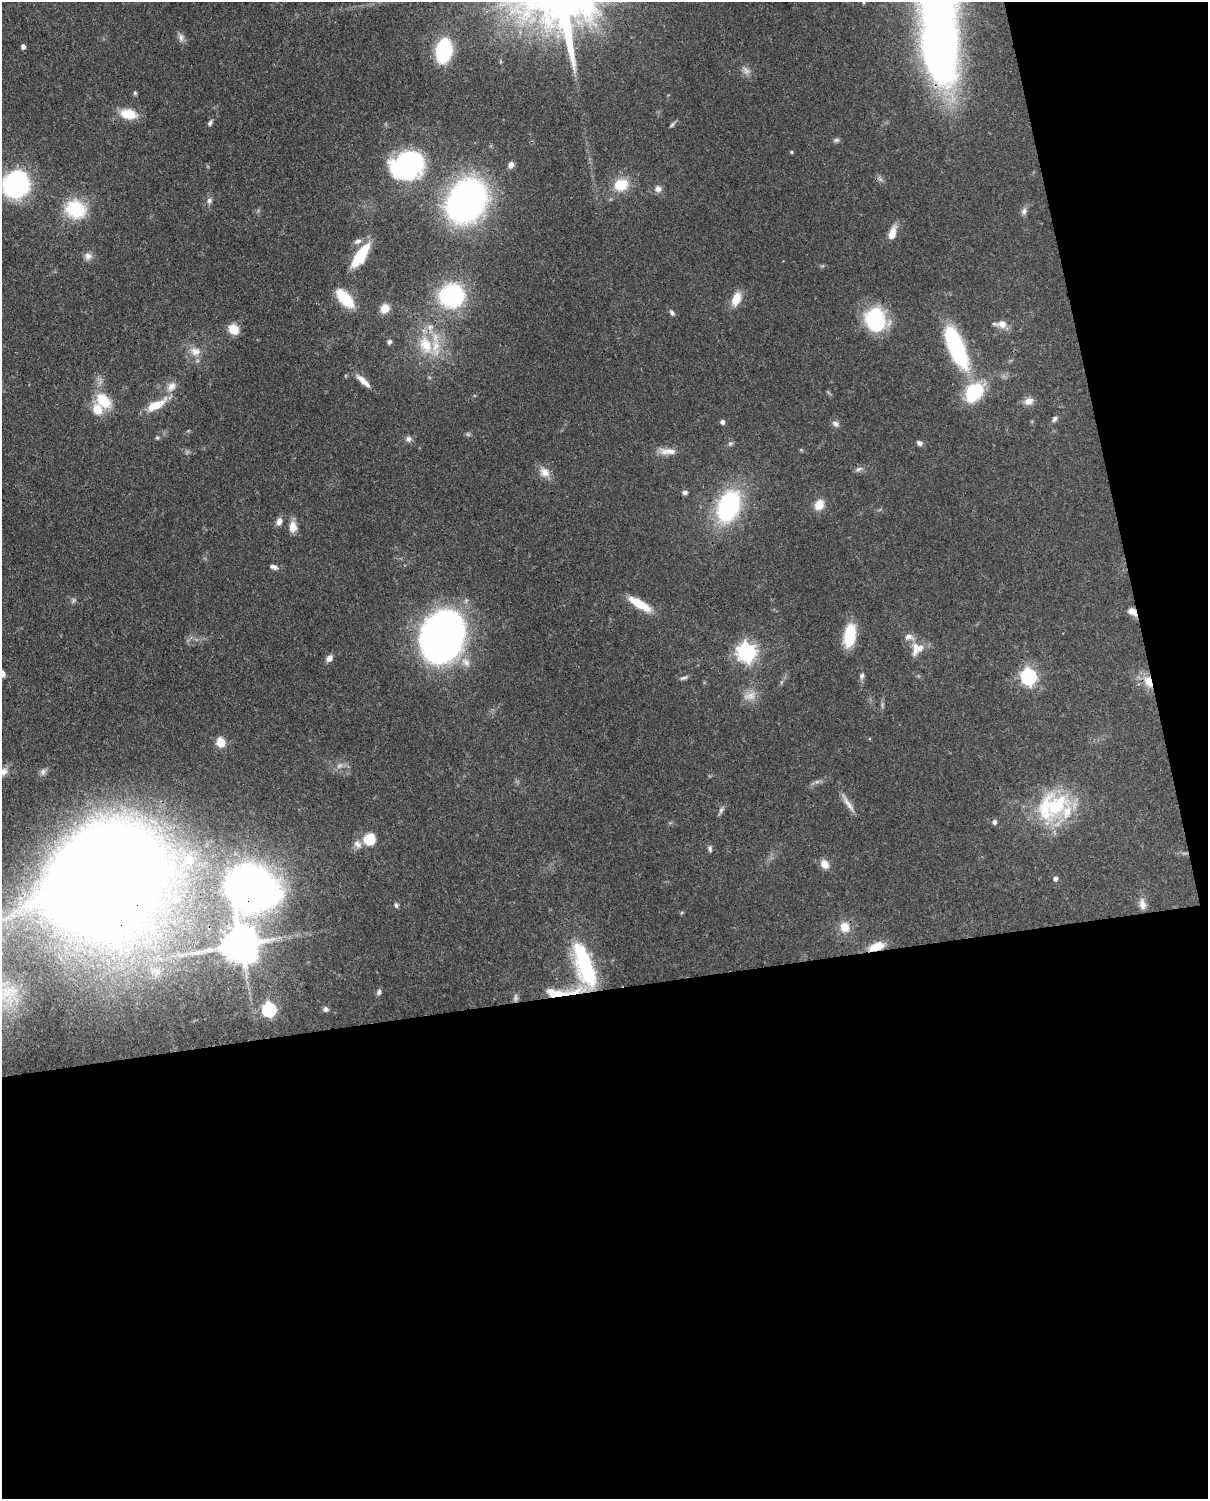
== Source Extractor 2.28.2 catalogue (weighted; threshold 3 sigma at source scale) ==
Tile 12 of 4 x 3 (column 4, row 3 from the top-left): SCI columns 3706-4911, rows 154-1650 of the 5000 x 4909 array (HDU 1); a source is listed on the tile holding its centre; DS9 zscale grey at full resolution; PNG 1210 x 1501 px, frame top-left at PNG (2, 2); no overlay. Shown black and unused: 39% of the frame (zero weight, under 3 of 4 exposures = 7% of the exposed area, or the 3 px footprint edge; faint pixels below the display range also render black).
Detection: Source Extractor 2.28.2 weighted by HDU 2 'WHT'; one run over the whole footprint, this tile lists its part. Background 0.0858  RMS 0.0039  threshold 0.0177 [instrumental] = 3 sigma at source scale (4.5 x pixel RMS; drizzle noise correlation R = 1.50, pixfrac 1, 0.05/0.05 arcsec/px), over >= 5 px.
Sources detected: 107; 3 too faint to see at this stretch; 1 inside a brighter object's white glare — not listed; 8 inside a brighter listed object's ellipse — not listed separately; the other 95 listed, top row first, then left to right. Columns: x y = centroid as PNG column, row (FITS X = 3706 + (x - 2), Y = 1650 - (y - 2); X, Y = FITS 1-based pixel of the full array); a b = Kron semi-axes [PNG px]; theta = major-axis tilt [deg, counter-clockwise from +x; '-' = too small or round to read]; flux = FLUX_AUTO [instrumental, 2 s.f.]
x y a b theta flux
181 37 11 7 -83 1.6
940 41 123 34 -86 260
23 46 4 4 - 1.5
444 51 16 10 80 44
135 93 5 5 - 0.57
128 114 20 11 -11 8.1
210 123 7 5 64 0.97
672 125 9 4 48 0.77
836 140 8 5 10 0.82
791 152 4 3 - 0.48
407 165 34 27 17 59
511 165 8 7 - 1.7
16 184 30 26 58 47
621 185 15 12 21 10
658 189 9 9 - 1.9
209 200 8 7 - 1.3
466 201 28 21 57 210
75 209 24 21 -25 19
1024 211 9 7 72 1.4
892 233 17 8 72 4.3
357 241 10 6 21 1.4
88 256 11 9 -19 2.1
360 256 21 8 55 20
451 296 29 27 7 37
345 298 18 8 -48 19
736 299 16 10 67 5.6
385 308 9 8 - 4.9
672 312 9 5 -52 0.95
875 320 26 21 -74 27
1002 324 14 10 -4 3.1
233 329 12 10 -41 5
389 342 6 6 - 0.97
426 345 29 17 -64 14
954 346 61 16 -61 38
195 351 14 10 -13 3.9
363 381 22 7 -42 3.6
171 386 15 10 56 3.3
104 401 21 14 -47 11
1029 401 11 9 18 2.8
156 405 24 9 28 8.9
1055 419 8 6 50 1.1
722 422 5 5 - 1.2
835 424 10 7 -41 1.4
157 438 5 4 - 0.51
409 439 8 7 - 1.3
919 443 7 6 - 1.3
730 444 6 5 - 0.75
668 451 25 8 -2 4
859 469 10 5 19 1.2
545 472 15 12 -37 3.7
685 492 7 6 - 1
819 505 11 9 58 5.5
728 506 32 20 69 48
279 521 9 7 69 2.1
293 527 12 8 90 4.1
273 567 11 6 -17 1.4
639 604 28 8 -31 9.5
1132 611 12 8 -35 2.6
850 635 20 10 80 18
443 637 42 33 73 180
909 637 13 8 -5 2.3
915 648 23 8 86 3.8
746 652 7 7 - 180
329 658 8 6 65 2
2 674 5 4 - 4.5
862 676 8 6 73 1.1
1028 676 7 6 - 100
683 678 12 4 19 0.94
1148 681 18 10 -65 5.8
750 696 19 10 15 3.9
220 742 5 5 - 16
43 771 9 6 74 1.3
3 772 10 8 44 2.4
817 782 7 4 -18 0.75
848 804 26 6 -56 3
1055 807 46 34 1 34
721 810 10 5 63 1.1
994 822 5 5 - 1.3
369 839 13 12 - 8.4
710 849 9 5 -89 0.92
189 860 8 7 - 6.6
825 864 12 9 -52 3.4
105 877 66 52 40 1700
1055 878 5 4 - 1.2
251 888 31 25 -39 280
1142 904 16 8 -80 2.7
396 905 7 5 -81 0.79
845 927 13 12 - 5.4
240 945 10 10 - 1100
876 946 17 9 19 7
585 966 55 18 -71 39
379 992 8 5 72 0.98
574 992 47 10 20 12
269 1009 6 6 - 65
326 1009 7 7 - 1.2
Overlapping masked pixels (flux is a lower limit): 8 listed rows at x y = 940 41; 1132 611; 443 637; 1148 681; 105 877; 251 888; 876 946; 574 992
Isophote crosses this tile's border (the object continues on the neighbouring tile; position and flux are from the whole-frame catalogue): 3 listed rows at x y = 940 41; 2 674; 3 772